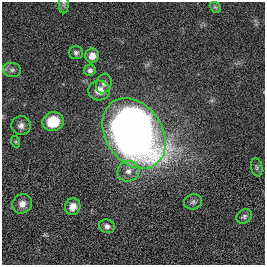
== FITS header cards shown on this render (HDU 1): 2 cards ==
NAXIS1  =                  263
NAXIS2  =                  263

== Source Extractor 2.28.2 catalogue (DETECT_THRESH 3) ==
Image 263 x 263 px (HDU 1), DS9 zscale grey, 1 PNG px = 1 image px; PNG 267 x 267 px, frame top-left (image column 1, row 263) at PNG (2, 2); each listed source drawn as its Kron ellipse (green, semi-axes under 4 px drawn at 4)
Background 0.00201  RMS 0.03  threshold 0.0901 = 3 sigma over >= 5 px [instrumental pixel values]
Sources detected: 19; all 19 listed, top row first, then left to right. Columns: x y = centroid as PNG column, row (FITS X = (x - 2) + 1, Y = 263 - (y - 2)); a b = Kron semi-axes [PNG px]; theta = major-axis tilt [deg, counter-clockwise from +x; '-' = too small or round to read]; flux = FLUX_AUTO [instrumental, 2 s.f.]
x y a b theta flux
64 4 9 5 -89 4
215 7 6 4 -42 2.8
76 52 7 6 - 5.5
92 56 7 7 - 21
12 70 9 7 -11 6.5
90 70 6 5 - 6.2
104 83 10 7 72 8.6
99 90 11 10 - 21
53 122 11 9 17 60
21 125 9 9 - 9.8
134 133 38 28 -56 1700
16 142 6 4 -72 2.6
257 167 9 5 -80 3.7
128 171 11 10 - 18
193 202 9 7 15 5.5
22 204 10 9 - 15
73 207 8 7 - 17
244 216 8 6 40 5.4
107 226 8 6 -19 7.5
At the frame edge (FLAGS 8, measured only in part): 1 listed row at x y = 64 4